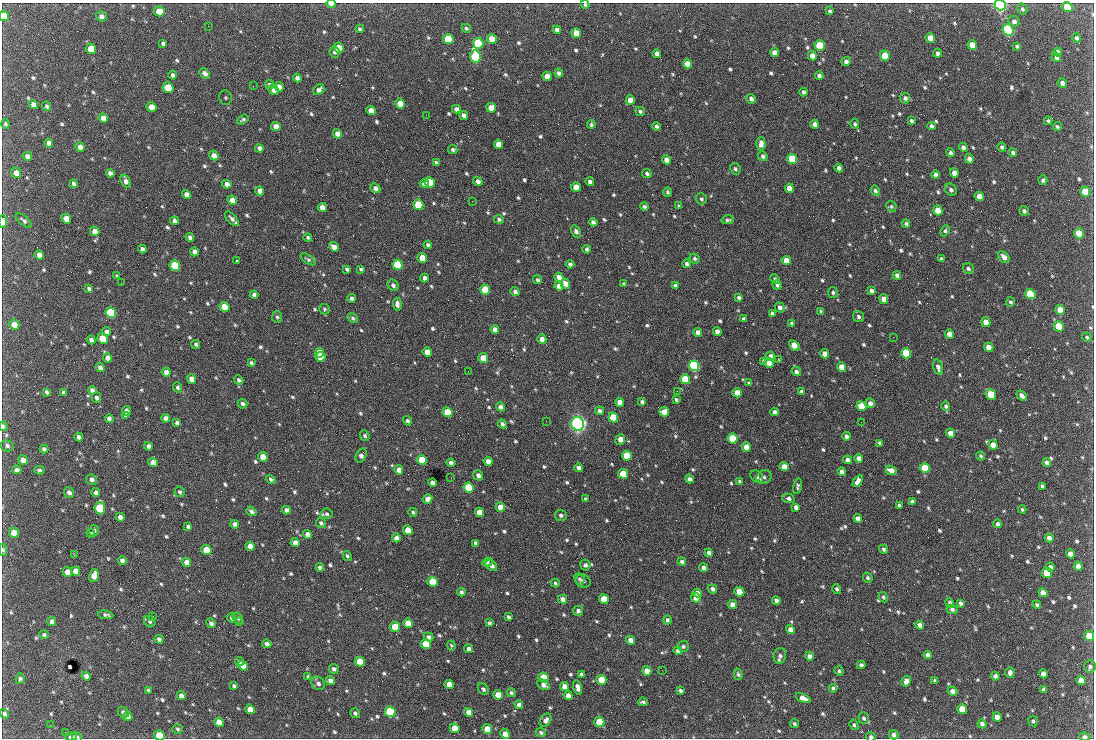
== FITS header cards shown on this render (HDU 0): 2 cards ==
NAXIS1  =                 1092 /fastest changing axis
NAXIS2  =                  736 /next to fastest changing axis

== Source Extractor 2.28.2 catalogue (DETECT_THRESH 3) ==
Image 1092 x 736 px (HDU 0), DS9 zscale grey, 1 PNG px = 1 image px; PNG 1096 x 740 px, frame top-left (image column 1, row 736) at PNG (2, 3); each listed source drawn as its Kron ellipse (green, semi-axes under 4 px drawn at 4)
Background 2070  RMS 42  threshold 126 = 3 sigma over >= 5 px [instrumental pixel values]
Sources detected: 820; of the 820, the 500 brightest by FLUX_AUTO listed and drawn (320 fainter detections omitted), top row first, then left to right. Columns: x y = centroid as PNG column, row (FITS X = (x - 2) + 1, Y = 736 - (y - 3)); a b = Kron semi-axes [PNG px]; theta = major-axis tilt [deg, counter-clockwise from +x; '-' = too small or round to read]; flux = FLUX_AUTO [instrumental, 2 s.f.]
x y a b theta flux
331 4 5 2 - 1.6e+04
585 5 4 4 - 4.7e+03
1000 5 6 5 - 9.8e+05
1067 7 5 5 - 1.4e+05
1022 9 6 4 -59 5.7e+03
159 11 5 5 - 4.6e+04
830 11 4 3 - 5.2e+03
4 16 5 4 - 6.9e+04
101 16 5 5 - 1.1e+04
1014 21 6 5 - 9.9e+03
208 26 2 2 - 4.8e+03
466 28 5 4 - 4.9e+03
360 29 4 4 - 5.3e+03
557 30 4 4 - 9.2e+03
1008 30 5 5 - 7.1e+05
576 33 5 4 - 5.5e+04
930 38 5 4 - 5.3e+04
1076 38 5 4 - 6.4e+03
448 39 5 5 - 1.5e+05
492 39 5 4 - 3.6e+04
163 43 4 3 - 5.8e+03
478 43 5 5 - 2.5e+05
972 45 5 4 - 5.4e+04
820 46 5 5 - 1.9e+05
1017 46 4 3 - 5.6e+03
339 48 5 5 - 4.3e+04
91 49 5 5 - 7.4e+04
334 52 6 5 - 6.0e+03
774 52 5 4 - 1.9e+04
1058 52 4 4 - 1.1e+04
937 53 4 4 - 9.4e+03
657 54 4 4 - 1.5e+04
812 56 5 4 - 2.4e+04
885 56 5 4 - 8.6e+04
476 57 6 5 - 5.3e+05
1056 57 5 4 - 8.5e+03
846 62 4 4 - 9.4e+03
687 64 5 4 - 2.9e+04
205 73 6 4 -46 1.0e+04
559 73 4 3 - 8.1e+03
173 75 4 3 - 6.9e+03
547 76 5 4 - 3.8e+04
819 76 4 4 - 8.9e+03
297 78 4 4 - 1.1e+04
1062 83 5 4 - 1.1e+04
269 84 5 4 - 4.6e+03
253 86 2 2 - 1.9e+04
279 87 5 4 - 1.9e+04
168 88 5 5 - 5.9e+04
274 90 5 4 - 1.2e+04
319 90 6 4 41 1.3e+04
804 92 4 4 - 8.1e+03
225 98 7 6 - 4.7e+03
905 98 5 5 - 8.3e+03
751 99 5 4 - 9.8e+03
630 100 5 4 - 2.8e+04
33 104 4 4 - 1.3e+04
400 104 5 4 - 4.8e+04
46 106 5 4 - 5.3e+03
152 107 5 4 - 3.7e+04
491 108 5 5 - 3.1e+04
456 109 4 4 - 1.1e+04
371 110 5 4 - 2.5e+04
640 111 5 4 - 6.2e+03
426 115 2 2 - 6.3e+03
464 115 4 4 - 1.0e+04
103 118 5 4 - 2.0e+04
243 119 6 3 36 4.7e+03
911 121 4 3 - 5.5e+03
1048 121 4 3 - 4.5e+03
5 124 4 4 - 5.4e+03
591 124 4 3 - 4.8e+03
815 124 4 4 - 1.5e+04
855 124 5 4 - 5.4e+03
656 126 4 3 - 6.9e+03
932 126 4 3 - 7.9e+03
276 127 5 4 - 2.5e+04
1057 127 5 4 - 5.0e+03
337 134 5 4 - 2.2e+04
49 143 4 4 - 1.4e+04
498 144 5 4 - 2.7e+04
761 144 7 4 -88 1.5e+04
80 147 4 4 - 1.6e+04
963 147 4 4 - 9.2e+03
1002 147 4 4 - 6.8e+03
259 148 4 4 - 1.1e+04
453 150 5 4 - 5.9e+03
1013 152 4 4 - 7.1e+03
951 153 5 4 - 6.9e+03
27 156 5 4 - 1.1e+04
214 156 5 4 - 2.0e+04
763 156 5 4 - 7.7e+03
792 159 5 4 - 1.4e+05
969 159 5 4 - 1.3e+04
666 160 4 4 - 1.7e+04
436 162 4 3 - 4.9e+03
839 168 4 4 - 1.3e+04
735 169 6 5 - 6.2e+03
16 173 5 5 - 1.9e+04
110 173 4 4 - 9.9e+03
647 173 5 4 - 7.4e+03
954 173 5 4 - 2.3e+04
936 175 4 4 - 1.0e+04
1043 180 5 4 - 6.7e+03
126 181 7 4 -68 1.2e+04
478 181 5 4 - 1.0e+04
430 182 5 5 - 1.4e+05
590 182 4 4 - 9.6e+03
424 183 4 4 - 9.9e+03
74 184 4 3 - 7.5e+03
227 184 5 4 - 1.6e+04
576 187 5 4 - 3.0e+04
375 188 5 4 - 1.2e+04
789 188 5 4 - 3.0e+04
951 190 7 5 -45 9.2e+03
260 191 5 4 - 1.6e+04
875 191 5 4 - 6.6e+03
667 192 5 4 - 5.4e+03
1085 192 5 4 - 9.5e+04
186 194 5 4 - 1.5e+04
979 196 5 4 - 2.5e+04
701 199 6 5 - 6.2e+03
232 200 5 4 - 2.1e+04
472 201 2 2 - 7.9e+03
418 205 5 5 - 1.4e+05
679 206 3 3 - 4.5e+03
891 206 6 5 - 4.6e+03
322 207 5 4 - 2.3e+04
644 207 4 4 - 5.5e+03
938 210 5 4 - 5.2e+04
1024 211 5 4 - 8.1e+03
66 219 5 4 - 3.0e+04
232 219 9 4 -47 1.0e+04
499 219 5 4 - 5.9e+03
24 220 10 4 -41 6.7e+03
728 220 6 4 9 5.7e+03
174 221 5 4 - 8.7e+03
3 222 6 3 89 2.0e+04
593 222 4 4 - 7.6e+03
906 224 4 4 - 5.2e+03
95 231 5 4 - 1.8e+04
576 231 6 4 -58 8.6e+03
945 231 6 4 66 5.1e+03
1079 233 5 4 - 7.2e+04
190 237 4 3 - 8.1e+03
308 237 4 4 - 4.9e+03
428 245 4 3 - 6.2e+03
334 247 5 4 - 2.0e+04
142 249 4 4 - 9.1e+03
587 249 4 3 - 6.0e+03
194 252 4 4 - 1.2e+04
39 255 5 4 - 1.5e+04
1004 257 7 4 -49 1.5e+04
422 258 5 4 - 5.1e+04
695 258 5 4 - 6.1e+03
308 259 8 4 -33 5.7e+03
941 259 3 3 - 4.8e+03
786 260 5 4 - 3.7e+04
236 261 3 2 - 1.2e+05
570 264 4 4 - 8.1e+03
687 264 4 4 - 7.2e+03
397 265 5 5 - 2.4e+05
175 266 5 5 - 1.9e+05
968 268 6 5 - 6.6e+03
347 269 4 3 - 5.1e+03
361 269 4 3 - 4.9e+03
897 275 4 4 - 9.3e+03
117 276 3 3 - 4.8e+03
559 277 5 4 - 1.5e+04
425 278 4 4 - 1.1e+04
775 279 5 4 - 5.5e+03
537 280 5 4 - 5.7e+03
121 283 2 2 - 8.7e+03
565 284 5 4 - 2.7e+04
624 284 4 3 - 4.7e+03
393 285 6 5 - 7.9e+03
777 285 5 3 - 6.0e+03
559 286 5 4 - 2.4e+04
676 286 4 3 - 9.0e+03
89 289 4 3 - 6.5e+03
485 290 5 4 - 7.7e+04
872 291 4 3 - 9.3e+03
515 292 5 4 - 8.2e+03
833 292 5 5 - 5.7e+03
1030 294 5 5 - 2.4e+05
254 295 4 4 - 1.1e+04
739 297 4 3 - 6.5e+03
352 298 4 4 - 8.2e+03
884 299 5 4 - 2.5e+04
1010 302 5 4 - 5.7e+03
397 304 6 4 -84 1.1e+04
224 307 5 5 - 8.4e+04
780 307 5 4 - 1.1e+04
325 309 5 5 - 4.4e+03
1060 310 5 4 - 4.0e+04
821 311 4 3 - 5.9e+03
111 313 5 5 - 2.8e+05
772 313 4 3 - 7.1e+03
277 317 5 5 - 5.4e+03
858 317 6 5 - 7.4e+03
353 318 6 4 -34 4.9e+03
743 319 3 3 - 5.1e+03
986 322 5 4 - 3.2e+04
792 323 4 3 - 5.4e+03
14 324 5 4 - 2.5e+04
1059 326 5 5 - 8.7e+04
495 329 4 4 - 1.6e+04
107 332 4 4 - 7.6e+03
698 332 4 4 - 1.5e+04
717 332 4 4 - 1.4e+04
949 334 5 4 - 2.2e+04
893 337 2 2 - 1.4e+04
1087 337 5 4 - 4.7e+03
103 339 5 5 - 1.0e+05
542 339 5 4 - 1.8e+04
91 340 4 3 - 9.2e+03
196 344 4 4 - 5.1e+03
794 345 6 4 -41 3.2e+04
989 347 5 4 - 3.3e+04
427 352 5 4 - 3.6e+04
320 353 5 4 - 6.3e+04
906 353 5 5 - 2.5e+05
825 354 4 4 - 2.2e+04
771 356 4 4 - 1.3e+04
320 357 5 5 - 6.9e+04
108 358 5 4 - 1.4e+04
483 358 5 4 - 4.3e+04
778 359 2 2 - 1.3e+04
764 361 4 3 - 5.3e+03
251 363 4 3 - 5.9e+03
769 363 5 4 - 2.4e+04
694 366 5 5 - 6.0e+05
842 367 5 4 - 3.1e+04
938 367 8 4 -73 1.1e+04
100 368 5 4 - 9.5e+03
468 371 2 2 - 5.7e+03
796 371 5 4 - 7.4e+03
166 372 4 4 - 1.5e+04
191 379 5 4 - 1.9e+04
685 379 5 4 - 1.5e+05
239 380 5 4 - 7.1e+03
749 383 3 3 - 4.5e+03
178 387 5 4 - 6.6e+03
92 390 4 4 - 9.0e+03
677 391 2 2 - 6.0e+03
47 392 4 3 - 5.6e+03
63 392 4 3 - 7.0e+03
802 392 4 4 - 1.0e+04
737 393 5 4 - 3.5e+04
991 394 5 5 - 9.1e+04
1022 396 6 4 -38 1.1e+04
96 398 5 4 - 7.9e+03
676 400 3 3 - 5.0e+03
620 402 4 4 - 2.2e+04
642 402 4 3 - 6.7e+03
870 403 5 4 - 1.2e+04
243 404 5 4 - 6.9e+03
861 406 5 4 - 8.8e+04
946 406 5 4 - 6.5e+03
500 407 5 4 - 1.0e+04
126 411 5 4 - 1.2e+04
600 411 4 4 - 8.3e+03
448 412 5 4 - 1.2e+05
664 412 5 4 - 3.1e+04
775 412 4 4 - 8.5e+03
125 415 4 3 - 5.4e+03
613 417 5 4 - 1.0e+05
109 418 4 4 - 9.1e+03
166 418 4 4 - 1.1e+04
407 421 5 4 - 6.6e+03
546 421 2 2 - 6.5e+03
861 422 2 2 - 7.0e+03
177 423 4 4 - 6.9e+03
502 424 5 4 - 8.1e+03
578 424 7 6 - 1.4e+06
3 426 5 4 - 5.8e+03
951 433 5 4 - 2.0e+04
365 435 5 4 - 5.7e+03
846 436 4 4 - 8.7e+03
79 437 4 4 - 9.0e+03
733 438 5 5 - 1.4e+05
620 439 5 4 - 2.8e+04
880 443 4 3 - 5.9e+03
993 445 5 4 - 4.0e+04
7 446 6 5 - 7.8e+03
148 446 4 4 - 9.0e+03
746 447 5 4 - 3.4e+04
44 449 4 4 - 7.1e+03
361 455 7 5 64 1.1e+04
627 456 5 4 - 1.1e+05
981 456 4 3 - 4.6e+03
263 457 5 4 - 4.1e+04
859 458 5 4 - 1.5e+04
23 460 5 4 - 1.9e+04
422 460 5 4 - 5.5e+04
848 460 4 4 - 1.2e+04
488 461 4 4 - 1.9e+04
153 462 5 4 - 2.3e+04
451 463 4 4 - 1.2e+04
1047 463 4 4 - 1.3e+04
784 467 5 4 - 2.8e+04
579 468 4 4 - 1.0e+04
925 468 5 4 - 1.4e+05
17 470 5 4 - 1.1e+04
39 470 5 4 - 5.1e+03
399 470 4 4 - 1.7e+04
891 470 6 4 -24 2.3e+04
842 472 4 4 - 1.2e+04
623 474 5 4 - 8.6e+04
478 475 5 4 - 1.1e+04
757 477 7 5 -42 7.5e+03
764 477 8 6 25 8.2e+03
451 478 2 2 - 5.2e+03
91 479 5 5 - 1.0e+04
271 479 5 4 - 5.4e+03
689 479 4 4 - 1.1e+04
740 481 4 3 - 4.5e+03
858 481 6 4 57 1.6e+04
432 483 4 4 - 1.1e+04
798 486 8 4 78 5.5e+03
1042 486 4 3 - 5.1e+03
468 488 5 5 - 1.7e+05
69 492 5 4 - 1.0e+04
180 492 5 5 - 5.5e+03
96 493 4 4 - 8.8e+03
788 498 6 4 -15 9.5e+03
428 499 5 4 - 1.6e+04
585 499 4 3 - 6.7e+03
912 502 4 4 - 8.8e+03
899 505 4 3 - 6.3e+03
500 507 5 4 - 2.9e+04
796 507 4 4 - 1.0e+04
100 508 6 5 - 1.6e+05
286 510 4 4 - 1.2e+04
1022 510 4 3 - 4.6e+03
251 511 5 4 - 8.3e+03
413 512 4 3 - 4.8e+03
479 512 5 4 - 2.9e+04
327 514 6 5 - 6.8e+03
561 515 6 5 - 7.5e+03
120 517 4 4 - 1.3e+04
858 518 4 4 - 1.2e+04
321 523 5 5 - 7.0e+03
235 524 4 4 - 1.1e+04
998 524 4 4 - 7.3e+03
188 526 4 4 - 6.1e+03
94 530 5 5 - 5.5e+03
408 530 5 4 - 4.4e+04
14 533 5 4 - 4.1e+04
91 533 4 4 - 4.5e+03
307 534 4 4 - 1.9e+04
396 538 4 4 - 1.2e+04
1049 538 4 4 - 1.6e+04
295 543 5 4 - 1.5e+04
476 543 4 3 - 7.7e+03
250 546 5 4 - 1.7e+04
884 549 5 4 - 6.7e+03
3 550 6 4 -88 4.9e+03
206 550 5 5 - 7.9e+04
709 553 4 4 - 8.9e+03
1070 554 5 4 - 2.0e+04
74 555 3 2 - 4.9e+03
347 556 5 4 - 5.3e+03
122 561 4 4 - 9.4e+03
682 561 4 4 - 6.5e+03
187 562 5 4 - 2.2e+04
487 562 5 4 - 5.2e+03
585 565 5 5 - 8.3e+03
491 566 6 4 -40 1.2e+04
1078 566 4 4 - 1.7e+04
320 567 4 4 - 8.6e+03
1050 567 4 4 - 9.8e+03
704 568 4 4 - 1.2e+04
76 571 5 4 - 2.3e+04
67 572 5 4 - 2.6e+04
1047 573 5 5 - 1.1e+05
94 576 6 5 - 2.7e+04
868 578 5 4 - 5.8e+03
579 579 6 5 - 5.4e+03
583 581 8 6 -16 7.9e+03
433 582 5 5 - 1.1e+05
555 583 4 4 - 4.5e+03
712 589 5 4 - 9.1e+03
837 589 5 4 - 6.0e+03
461 592 4 4 - 6.6e+03
739 592 5 4 - 6.0e+04
697 593 4 4 - 1.6e+04
1043 593 5 4 - 2.2e+04
883 597 5 4 - 4.8e+03
696 598 5 4 - 2.1e+04
562 599 4 4 - 1.3e+04
604 599 5 4 - 7.3e+04
776 601 4 3 - 1.0e+04
950 603 5 4 - 7.1e+03
960 603 4 3 - 7.7e+03
733 605 5 4 - 2.2e+04
1037 605 4 4 - 5.8e+03
952 609 6 4 -24 6.9e+03
578 611 5 5 - 8.9e+03
106 615 7 3 -7 6.3e+03
153 616 2 2 - 1.0e+04
508 617 4 3 - 5.5e+03
231 618 5 3 - 6.1e+03
238 618 6 4 -54 5.2e+03
667 620 4 4 - 5.7e+03
52 622 4 4 - 1.2e+04
150 622 6 5 - 5.3e+03
240 622 3 2 - 5.0e+03
211 623 5 4 - 8.1e+03
408 623 5 4 - 5.5e+04
489 623 4 3 - 6.8e+03
920 625 4 4 - 1.8e+04
395 627 5 5 - 5.1e+04
790 630 4 4 - 1.8e+04
44 635 5 4 - 5.0e+03
1089 636 5 4 - 4.6e+04
429 637 5 4 - 9.1e+03
159 639 4 4 - 8.5e+03
630 640 4 4 - 1.8e+04
267 644 4 4 - 9.6e+03
426 644 5 5 - 9.0e+04
451 645 5 4 - 4.7e+03
683 646 6 5 - 6.3e+03
469 649 4 4 - 1.1e+04
678 651 4 4 - 1.1e+04
928 655 4 4 - 1.2e+04
780 656 8 6 75 9.0e+03
810 656 4 4 - 1.1e+04
239 662 4 4 - 5.6e+03
360 662 5 4 - 8.0e+04
861 665 4 3 - 6.9e+03
243 666 5 4 - 1.9e+04
1090 667 6 5 - 6.3e+03
334 669 5 4 - 7.8e+03
662 670 2 2 - 6.0e+03
647 671 5 4 - 2.3e+04
839 671 5 4 - 5.9e+03
1010 672 5 4 - 9.8e+03
581 674 4 3 - 5.0e+03
738 674 5 3 - 5.1e+03
1043 674 4 4 - 1.4e+04
86 676 4 4 - 9.7e+03
308 676 3 3 - 4.5e+03
995 676 4 4 - 9.4e+03
543 678 5 5 - 1.0e+05
20 679 5 4 - 5.9e+03
601 680 5 4 - 5.5e+04
935 680 3 3 - 5.0e+03
330 681 5 4 - 1.7e+04
906 681 5 4 - 1.3e+04
1081 681 5 4 - 2.7e+04
318 683 7 6 - 1.0e+04
449 684 5 4 - 2.9e+04
543 685 7 4 -26 1.3e+04
234 686 4 3 - 5.4e+03
564 686 4 4 - 2.0e+04
578 687 7 4 -75 1.4e+04
833 688 4 4 - 5.5e+03
483 689 6 4 -48 6.5e+03
148 690 4 3 - 4.7e+03
1043 690 4 3 - 7.1e+03
680 691 4 3 - 6.6e+03
952 691 5 4 - 1.3e+04
511 693 4 4 - 5.4e+03
498 695 5 4 - 4.0e+04
181 696 4 4 - 1.3e+04
568 696 4 4 - 1.9e+04
803 698 8 4 -25 2.0e+04
643 702 5 3 - 5.9e+03
519 705 4 4 - 1.3e+04
250 709 5 4 - 3.6e+04
962 709 5 4 - 7.1e+04
123 712 6 5 - 7.1e+03
390 712 5 5 - 2.9e+05
469 712 5 4 - 1.9e+04
355 713 5 4 - 6.9e+03
4 714 5 4 - 7.2e+03
128 716 5 4 - 1.4e+04
997 717 5 4 - 1.6e+04
864 718 6 5 - 6.1e+03
546 720 7 5 57 1.1e+04
1033 721 5 5 - 5.2e+03
219 722 5 4 - 2.7e+04
599 722 5 4 - 8.1e+04
794 724 4 3 - 4.4e+03
982 724 5 4 - 9.5e+03
50 725 2 2 - 5.0e+03
854 725 5 4 - 5.6e+03
455 728 5 4 - 4.5e+04
178 729 5 4 - 5.0e+03
487 729 5 4 - 4.0e+04
65 732 2 2 - 1.0e+04
541 732 5 4 - 6.5e+03
505 734 5 4 - 2.7e+04
159 735 5 5 - 8.6e+04
894 735 5 4 - 8.0e+03
71 737 5 3 - 1.7e+04
77 737 6 4 -39 4.8e+03
871 737 5 4 - 7.1e+03
1084 737 5 4 - 8.4e+03
At the frame edge (FLAGS 8, measured only in part): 12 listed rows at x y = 331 4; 585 5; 1000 5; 1067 7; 4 16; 3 222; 3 426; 3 550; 159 735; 71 737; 871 737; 1084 737
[320 fainter detections neither listed nor drawn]